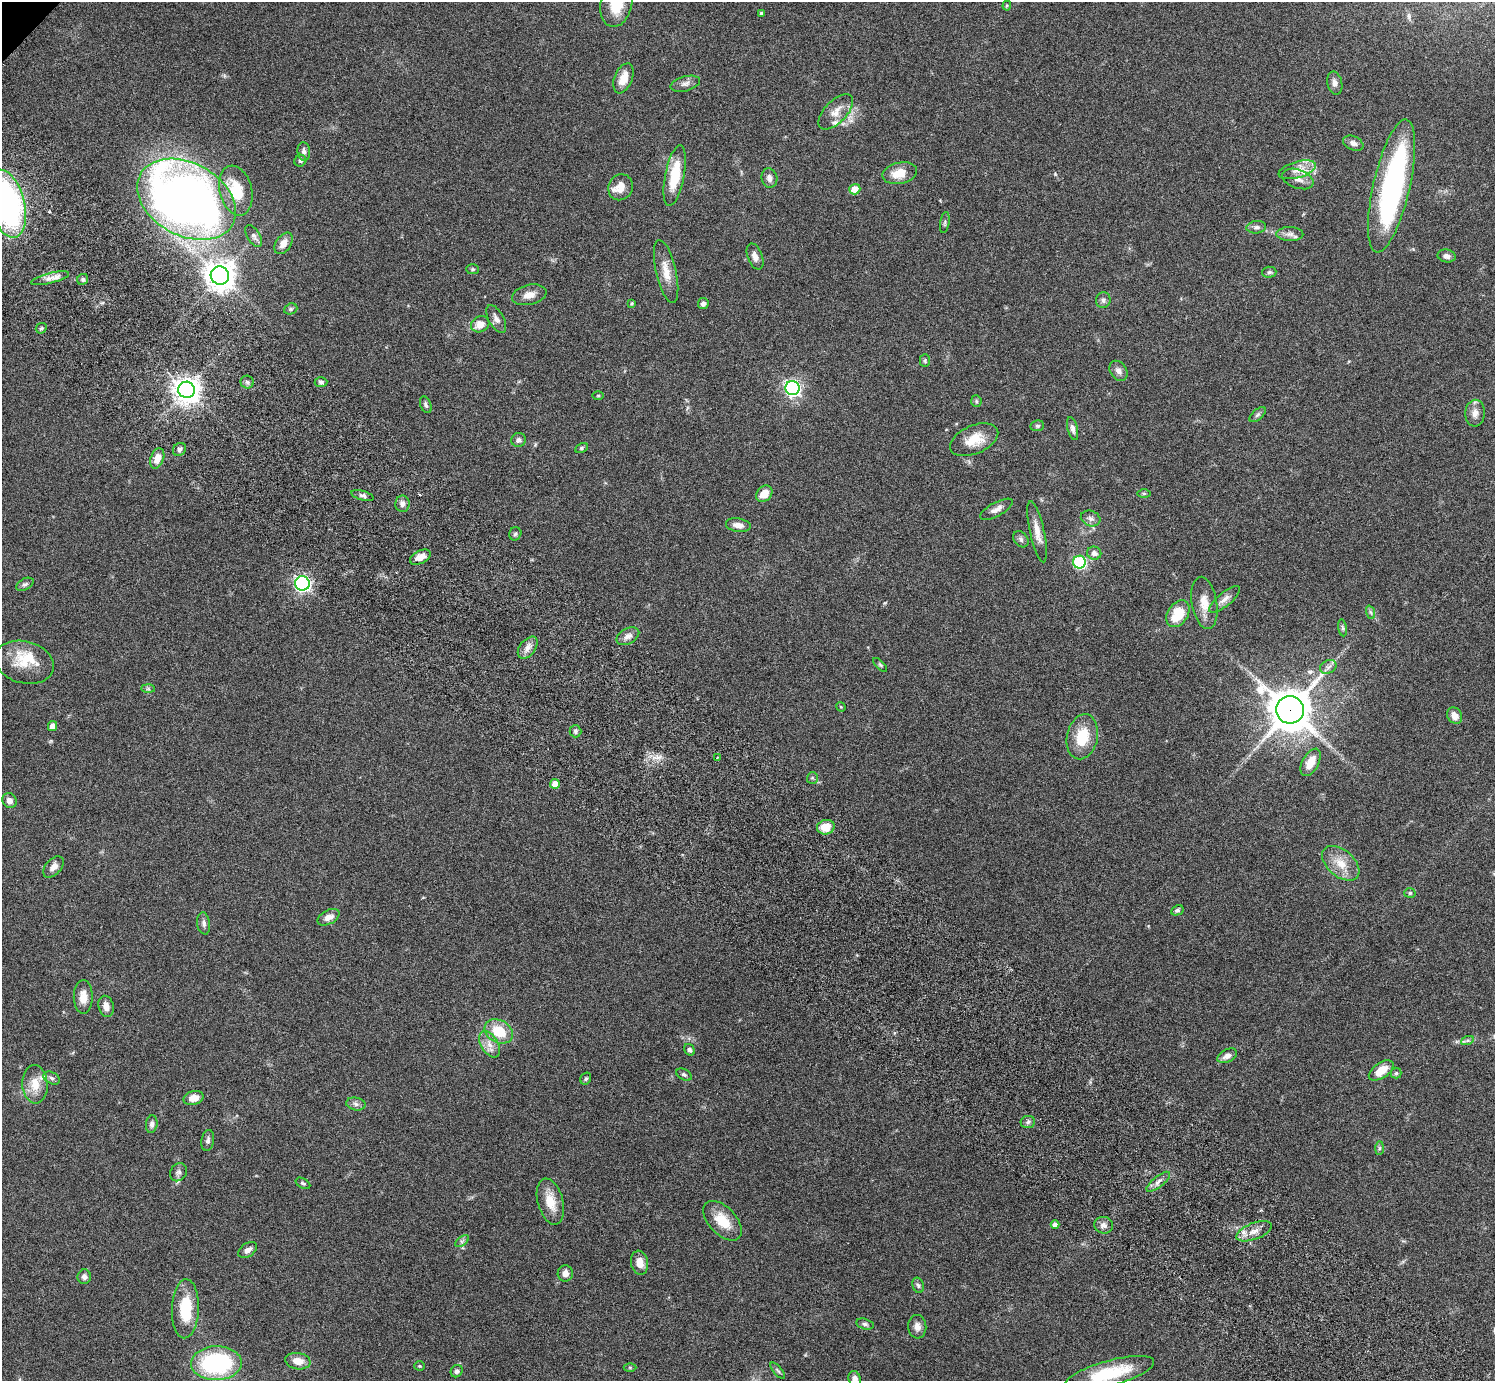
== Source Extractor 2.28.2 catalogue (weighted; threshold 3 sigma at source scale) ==
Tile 6 of 4 x 4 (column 2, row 2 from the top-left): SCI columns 1539-3031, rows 3106-4484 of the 6059 x 6069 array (HDU 1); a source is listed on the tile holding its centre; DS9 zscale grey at full resolution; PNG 1497 x 1383 px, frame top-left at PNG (2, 2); each listed source drawn as its Kron ellipse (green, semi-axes under 4 px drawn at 4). Shown black and unused: <1% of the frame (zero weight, under 3 of 6 exposures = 3% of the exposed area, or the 3 px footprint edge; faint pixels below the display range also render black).
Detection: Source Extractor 2.28.2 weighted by HDU 2 'WHT'; one run over the whole footprint, this tile lists its part. Background 0.0843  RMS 0.0046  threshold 0.0188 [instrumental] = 3 sigma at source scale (4.09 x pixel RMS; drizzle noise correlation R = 1.36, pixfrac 0.8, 0.05/0.05 arcsec/px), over >= 5 px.
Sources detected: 154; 1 inside a brighter object's white glare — neither listed nor drawn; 5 inside a brighter listed object's ellipse — not listed separately; the other 148 listed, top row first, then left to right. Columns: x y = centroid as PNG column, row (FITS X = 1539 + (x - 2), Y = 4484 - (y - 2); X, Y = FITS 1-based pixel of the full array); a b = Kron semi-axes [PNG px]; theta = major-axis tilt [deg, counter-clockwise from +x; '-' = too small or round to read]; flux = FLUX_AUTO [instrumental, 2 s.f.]
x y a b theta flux
616 3 24 15 77 15
1007 6 5 4 - 0.49
761 13 3 3 - 0.56
623 78 16 9 68 5.5
1335 83 11 7 -78 2
685 84 15 7 15 2.1
836 112 22 11 46 4.8
1353 143 11 7 -25 1.8
304 151 9 6 -83 1.5
300 161 6 5 - 0.84
1297 170 19 8 16 4.7
900 173 17 10 12 7.3
675 176 31 9 79 14
769 178 10 8 -77 2.2
1298 179 16 9 -20 3.6
1392 186 68 18 77 94
620 187 13 12 - 4.8
855 189 5 5 - 4.8
236 191 25 16 -76 14
187 199 53 36 -28 410
7 204 34 17 -76 120
945 222 10 4 81 0.86
1256 227 10 6 7 1.5
1290 234 13 7 0 2.2
254 236 12 6 -58 1.6
283 243 12 7 55 3.3
755 256 14 7 -70 2.7
1447 256 9 6 -11 1.9
473 269 6 5 - 0.65
666 272 32 10 -77 6.4
1269 272 7 5 3 0.91
220 276 9 9 - 560
50 278 19 5 14 2.8
83 279 6 5 - 1
529 295 17 10 13 3.8
1103 300 8 7 - 1.4
632 303 4 4 - 0.6
703 304 5 5 - 1.5
291 309 7 5 22 0.74
496 319 15 7 -61 2.3
480 324 9 8 - 4.5
41 328 6 5 - 0.68
925 360 6 5 - 0.69
1118 371 11 8 -55 2.1
247 382 6 6 - 1.1
321 382 6 5 - 1.1
792 388 7 7 - 130
187 390 8 8 - 440
598 396 6 4 0 0.44
976 401 6 5 - 0.65
426 405 9 5 -68 1.1
1475 413 13 10 86 3.1
1258 415 10 5 41 0.97
1037 426 7 5 11 0.86
1073 429 12 5 -76 1.5
519 440 7 7 - 1.4
974 440 25 14 23 9.1
581 448 7 4 28 0.68
180 449 7 6 - 1.2
157 458 10 6 69 4.2
1144 493 6 4 0 0.6
764 494 9 7 45 5.4
362 496 12 4 -16 1.2
402 504 8 7 - 1.6
996 509 18 7 29 2.6
1091 518 10 7 -20 1.7
738 525 12 6 -8 2.8
1037 532 31 7 -78 4.6
515 534 7 6 - 0.85
1021 539 9 6 -48 1.1
1094 553 7 6 - 2.2
420 557 11 6 27 3.1
1079 562 6 6 - 50
302 583 7 7 - 110
25 584 9 5 28 1.1
1225 599 19 7 39 2.6
1204 603 26 12 -80 6.6
1370 612 7 4 -70 0.84
1178 614 15 10 57 11
1342 628 8 4 -81 0.82
628 636 12 7 29 2.5
528 648 12 7 51 2.7
24 662 30 21 -15 11
880 665 9 4 -45 0.67
1328 667 8 6 27 1.5
148 689 7 4 -1 0.7
841 707 5 4 - 0.4
1290 710 14 13 - 1300
1455 716 8 7 - 3.3
52 726 5 4 - 2.7
575 731 6 6 - 1.1
1082 737 23 15 78 13
717 758 4 3 - 0.4
1311 762 15 8 61 6.2
812 778 6 5 - 0.62
555 784 5 4 - 4.1
9 800 8 7 - 2.5
826 827 9 7 15 6.9
1341 863 21 13 -41 7.2
53 867 12 7 47 2.7
1410 893 5 5 - 0.71
1177 910 6 5 - 0.88
328 917 12 7 28 2.9
204 923 11 6 -82 1.4
83 997 17 9 -89 4.5
106 1006 11 7 -76 2.8
499 1031 15 11 -30 12
1467 1041 6 4 19 0.78
490 1044 14 8 -59 3.5
689 1050 6 5 - 0.89
1227 1056 10 6 26 2.3
1381 1070 14 7 34 6.5
1396 1073 5 5 - 0.68
684 1075 8 5 -28 0.91
52 1078 9 5 -27 1.2
586 1079 6 5 - 0.77
35 1084 19 12 -86 7.1
193 1098 10 7 14 4.2
356 1104 10 6 -11 1.4
1028 1122 7 6 - 1.1
152 1124 9 5 83 1.4
208 1140 11 6 80 1.3
1379 1148 7 4 88 0.8
178 1172 9 8 - 1.5
1158 1182 14 5 39 2
303 1183 8 5 -29 0.76
550 1202 24 12 -75 8
722 1221 24 13 -47 9.5
1055 1225 4 4 - 1.7
1104 1225 9 8 - 2
1254 1231 19 8 21 3.9
462 1241 8 4 37 0.89
248 1250 10 6 36 1.9
640 1263 12 8 -79 4.1
565 1273 8 7 - 2.5
84 1277 7 6 - 1.4
918 1285 8 5 -72 0.95
185 1309 29 13 88 16
865 1324 9 5 -14 0.99
917 1327 12 9 -84 2.6
298 1361 12 8 -9 4.7
216 1363 25 17 2 52
419 1366 5 4 - 0.49
630 1367 6 4 -1 0.49
457 1371 6 5 - 1.2
778 1371 10 4 -49 0.84
1109 1373 46 12 15 22
855 1379 8 6 -74 2.5
Overlapping masked pixels (flux is a lower limit): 1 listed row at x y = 1290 710
Isophote crosses this tile's border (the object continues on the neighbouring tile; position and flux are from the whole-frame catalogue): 4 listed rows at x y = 616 3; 7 204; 1109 1373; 855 1379